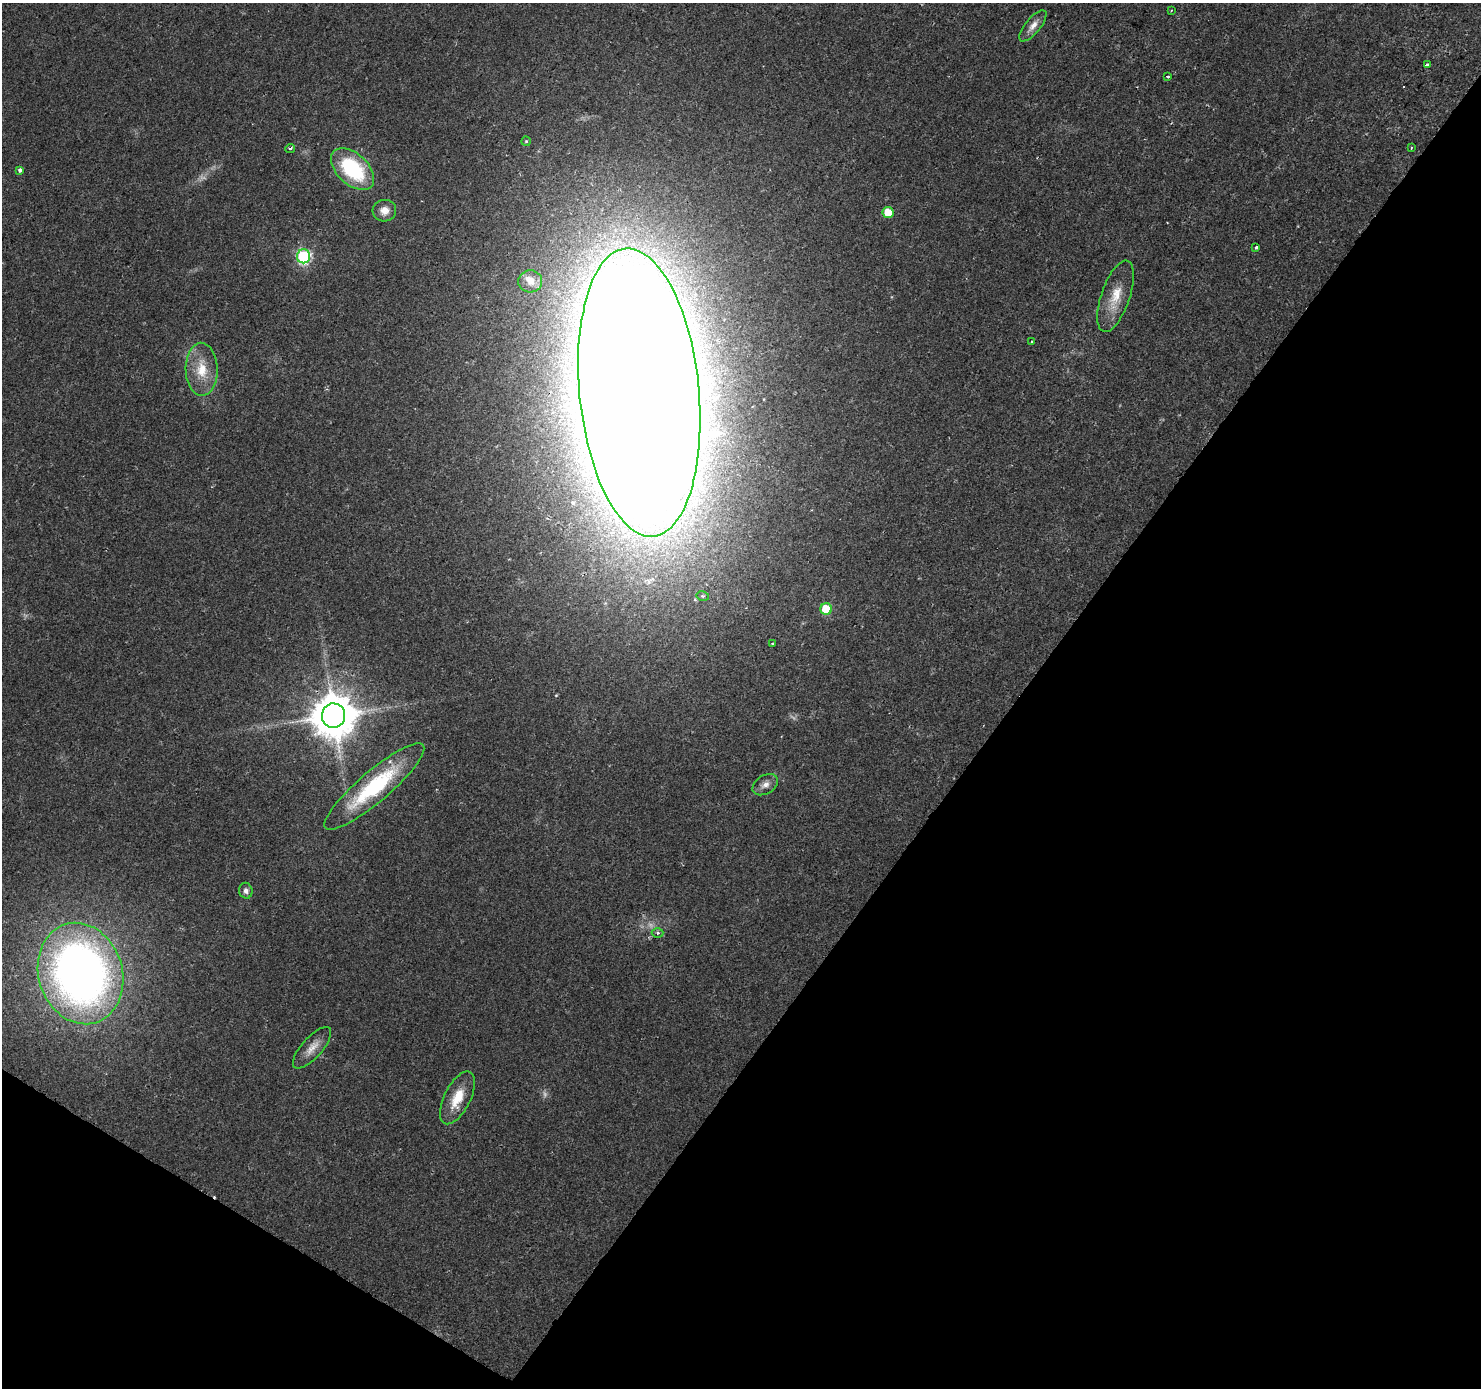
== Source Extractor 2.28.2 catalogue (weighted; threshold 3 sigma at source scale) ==
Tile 15 of 4 x 4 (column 3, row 4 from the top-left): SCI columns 2974-4452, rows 260-1645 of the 5936 x 5993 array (HDU 1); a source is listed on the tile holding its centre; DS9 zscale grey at full resolution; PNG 1483 x 1390 px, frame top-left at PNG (2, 3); each listed source drawn as its Kron ellipse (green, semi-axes under 4 px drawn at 4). Shown black and unused: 35% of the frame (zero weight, under 2 of 3 exposures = <1% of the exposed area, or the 3 px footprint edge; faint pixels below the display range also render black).
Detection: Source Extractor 2.28.2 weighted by HDU 2 'WHT'; one run over the whole footprint, this tile lists its part. Background 0.0372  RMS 0.0044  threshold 0.0198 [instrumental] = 3 sigma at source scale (4.5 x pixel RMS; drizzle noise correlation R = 1.50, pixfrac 1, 0.0396/0.0396 arcsec/px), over >= 5 px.
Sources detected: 34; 3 too faint to see at this stretch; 1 cosmic-ray / hot-pixel residue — neither listed nor drawn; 1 inside a brighter listed object's ellipse — not listed separately; the other 29 listed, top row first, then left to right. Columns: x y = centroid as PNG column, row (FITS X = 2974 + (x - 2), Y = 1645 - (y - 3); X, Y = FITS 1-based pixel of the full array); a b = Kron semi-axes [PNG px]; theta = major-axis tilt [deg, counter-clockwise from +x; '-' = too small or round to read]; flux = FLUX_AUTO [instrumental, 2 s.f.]
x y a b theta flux
1171 11 3 2 - 0.35
1033 26 19 7 51 3.7
1427 65 3 3 - 2.2
1167 77 3 3 - 2.3
526 141 5 4 - 0.56
290 148 5 3 - 1
1411 148 3 2 - 0.4
352 169 26 15 -43 38
20 170 4 3 - 1.7
384 211 12 10 14 3.8
888 212 5 5 - 9.5
1256 247 3 3 - 2.2
304 256 7 6 - 70
530 281 12 11 - 3.5
1116 296 37 14 71 11
1032 341 3 2 - 0.49
202 369 26 16 -88 12
639 392 144 60 -84 4400
703 596 6 5 - 0.84
826 609 6 5 - 17
772 644 3 3 - 0.79
334 716 12 11 - 1800
765 785 14 9 31 3
374 787 64 15 40 40
246 891 8 6 -79 1.8
658 933 6 5 - 1
80 974 51 42 -72 320
312 1048 26 10 48 5.3
457 1098 29 13 63 11
Overlapping masked pixels (flux is a lower limit): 2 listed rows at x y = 639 392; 334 716